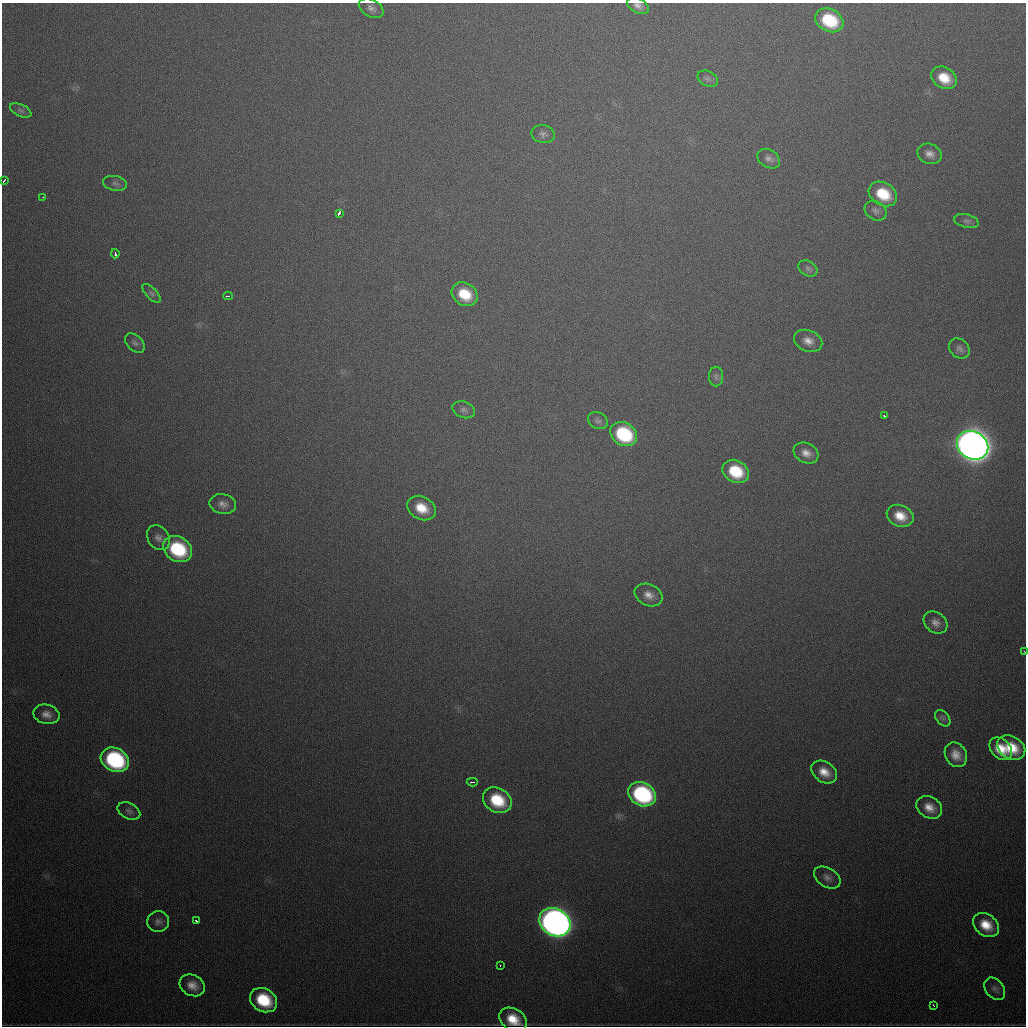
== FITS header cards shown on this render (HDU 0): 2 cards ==
NAXIS1  =                 1024
NAXIS2  =                 1024

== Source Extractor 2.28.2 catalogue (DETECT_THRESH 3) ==
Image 1024 x 1024 px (HDU 0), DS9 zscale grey, 1 PNG px = 1 image px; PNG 1028 x 1028 px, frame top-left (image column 1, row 1024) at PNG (2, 3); each listed source drawn as its Kron ellipse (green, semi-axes under 4 px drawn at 4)
Background 583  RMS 19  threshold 56.6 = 3 sigma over >= 5 px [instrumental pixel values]
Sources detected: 63; all 63 listed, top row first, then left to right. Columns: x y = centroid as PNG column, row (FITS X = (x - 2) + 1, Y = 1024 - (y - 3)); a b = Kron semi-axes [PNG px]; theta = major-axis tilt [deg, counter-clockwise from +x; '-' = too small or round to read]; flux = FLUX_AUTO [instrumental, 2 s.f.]
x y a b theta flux
638 6 12 7 -28 7.0e+03
371 8 13 8 -29 7.1e+03
829 20 15 11 -28 7.4e+04
944 78 13 10 -30 3.0e+04
708 79 11 7 -26 5.0e+03
21 110 11 6 -24 4.3e+03
543 134 11 9 -14 5.8e+03
930 154 12 10 -24 9.3e+03
769 159 12 8 -32 6.7e+03
3 181 4 2 - 3.1e+03
115 183 12 7 -12 5.6e+03
883 194 15 11 -30 4.7e+04
43 197 2 2 - 1.5e+03
876 211 11 9 -33 5.9e+03
339 213 4 3 - 1.2e+04
967 221 12 6 -15 5.0e+03
115 254 5 3 - 3.8e+03
808 268 10 7 -30 4.7e+03
151 293 12 5 -46 4.1e+03
465 294 14 11 -33 4.1e+04
228 296 5 2 - 2.6e+03
808 341 15 10 -22 1.2e+04
135 343 11 7 -43 5.1e+03
959 348 11 9 -41 6.0e+03
716 377 10 7 -90 4.4e+03
464 410 11 8 -22 5.6e+03
884 416 4 3 - 4.2e+03
598 421 10 8 -28 4.8e+03
624 434 14 11 -31 1.0e+05
973 445 16 13 -32 2.3e+06
806 453 13 9 -28 1.1e+04
736 471 14 11 -30 5.4e+04
223 504 13 10 -12 9.2e+03
421 508 15 11 -29 2.9e+04
900 516 14 10 -23 2.3e+04
158 538 13 10 -56 8.9e+03
178 549 15 12 -30 9.6e+04
648 595 14 10 -25 1.2e+04
935 622 13 10 -38 9.1e+03
1025 652 3 2 - 1.0e+03
46 714 13 9 -13 1.1e+04
943 718 9 6 -50 4.0e+03
1011 748 15 11 -31 3.8e+04
1001 749 13 9 -45 2.7e+04
956 755 13 10 -57 1.5e+04
115 760 14 11 -29 1.7e+05
824 772 14 10 -33 1.8e+04
472 782 5 3 - 2.8e+03
642 794 14 11 -29 1.7e+05
497 800 15 12 -32 5.6e+04
929 807 13 10 -31 1.6e+04
129 811 12 8 -27 4.9e+03
827 877 14 9 -31 8.4e+03
158 921 11 10 - 6.8e+03
196 921 3 2 - 3.2e+03
555 922 16 13 -31 1.2e+06
986 925 14 10 -36 2.7e+04
500 966 3 2 - 2.7e+03
192 985 13 10 -28 1.4e+04
995 989 12 9 -52 5.9e+03
264 1000 14 11 -32 6.1e+04
933 1005 3 2 - 2.0e+03
513 1019 15 10 -30 3.0e+04
At the frame edge (FLAGS 8, measured only in part): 3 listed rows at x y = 638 6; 3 181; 1025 652